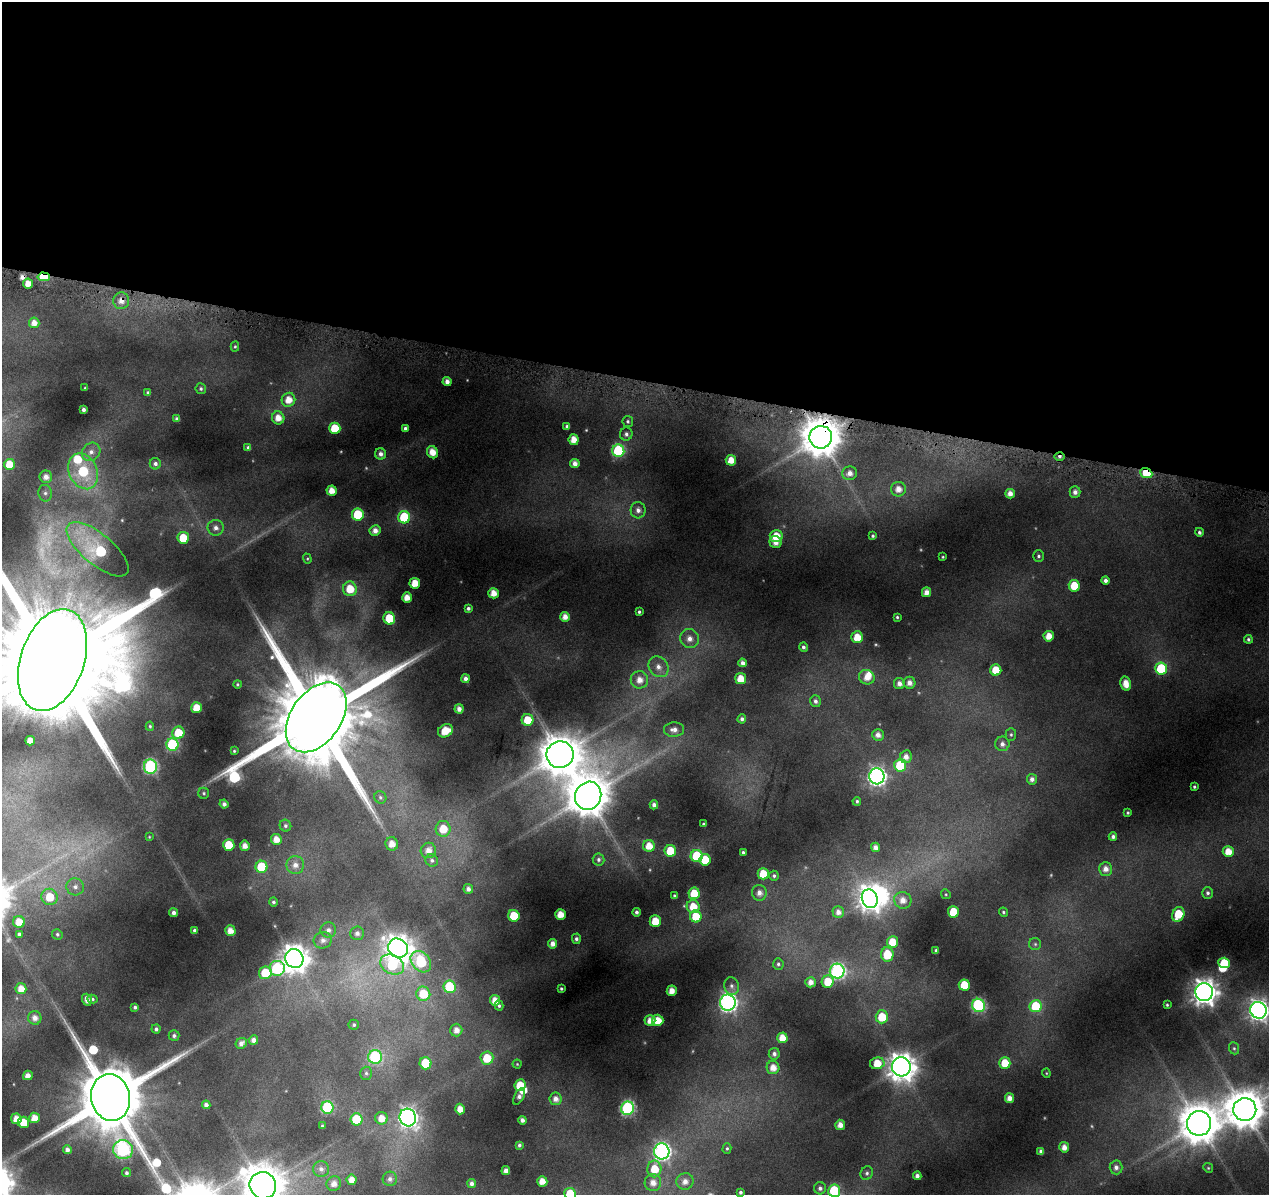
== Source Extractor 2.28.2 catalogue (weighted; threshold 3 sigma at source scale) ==
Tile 3 of 4 x 4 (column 3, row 1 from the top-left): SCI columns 2537-3803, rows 3809-5001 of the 5091 x 5324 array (HDU 1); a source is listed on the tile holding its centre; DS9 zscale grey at full resolution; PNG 1271 x 1197 px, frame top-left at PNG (2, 2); each listed source drawn as its Kron ellipse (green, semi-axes under 4 px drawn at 4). Shown black and unused: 32% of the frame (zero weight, under 4 of 8 exposures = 2% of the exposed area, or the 3 px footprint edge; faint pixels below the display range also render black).
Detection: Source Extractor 2.28.2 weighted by HDU 2 'WHT'; one run over the whole footprint, this tile lists its part. Background 0.093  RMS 0.0096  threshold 0.0392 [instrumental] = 3 sigma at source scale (4.09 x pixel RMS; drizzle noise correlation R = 1.36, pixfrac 0.8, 0.0396/0.0396 arcsec/px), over >= 5 px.
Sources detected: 288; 9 too faint to see at this stretch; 3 inside a brighter object's white glare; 1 cosmic-ray / hot-pixel residue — neither listed nor drawn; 2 inside a brighter listed object's ellipse — not listed separately; the other 273 listed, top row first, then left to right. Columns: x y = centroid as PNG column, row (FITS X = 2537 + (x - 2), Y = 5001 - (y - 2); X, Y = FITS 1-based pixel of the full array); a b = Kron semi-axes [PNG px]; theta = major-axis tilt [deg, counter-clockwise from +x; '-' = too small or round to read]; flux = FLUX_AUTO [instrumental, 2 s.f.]
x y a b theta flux
44 277 6 4 -4 42
28 284 5 5 - 9.7
121 301 8 8 - 7.6
34 323 5 5 - 7.5
235 346 5 4 - 1.3
447 382 4 4 - 5.2
85 388 3 2 - 0.79
201 389 5 5 - 1.9
148 393 4 3 - 1.9
288 400 7 6 - 12
83 410 4 3 - 3
278 418 6 6 - 9.7
177 419 4 4 - 2.4
628 421 5 5 - 1.9
567 426 4 3 - 2.1
335 428 6 5 - 27
405 428 4 4 - 2.5
626 434 6 6 - 2.9
821 437 11 11 - 2900
574 440 5 5 - 11
248 448 4 3 - 1.9
618 451 6 6 - 95
91 452 10 8 44 6.6
432 452 6 5 - 12
381 454 6 5 - 4.5
1059 457 5 3 - 2.3
731 460 5 5 - 12
9 464 5 5 - 15
155 464 6 5 - 2.8
575 464 5 4 - 5.9
83 471 19 14 -63 63
850 473 7 7 - 6.3
1146 473 6 4 -22 30
46 477 6 6 - 6.4
898 489 7 7 - 8.3
331 491 5 5 - 9.8
1075 492 6 5 - 4.5
45 493 8 7 - 3.4
1010 494 5 4 - 6.4
638 510 8 7 - 5.3
358 515 6 6 - 46
404 517 6 6 - 55
216 528 8 8 - 5.3
375 531 5 5 - 6.7
1199 532 4 4 - 2.4
776 536 6 6 - 16
873 536 3 3 - 1.4
183 538 6 5 - 21
776 542 6 6 - 8
98 549 38 15 -40 110
1038 556 6 5 - 1.8
943 557 3 2 - 0.88
307 559 5 4 - 1
1105 580 4 4 - 3.3
415 583 5 5 - 15
1074 586 6 5 - 24
350 589 7 7 - 20
926 592 5 4 - 6.5
493 593 5 5 - 10
407 598 5 5 - 10
468 608 4 3 - 2.4
639 612 3 3 - 1.5
565 617 5 5 - 7.6
897 617 3 3 - 1.2
389 618 6 5 - 31
1049 636 5 5 - 12
857 637 6 6 - 15
689 639 10 9 - 8.4
1248 639 4 4 - 1.7
803 647 5 4 - 2.5
53 660 53 31 71 53000
743 663 4 4 - 4.1
658 667 11 9 -52 7.9
1161 669 6 6 - 59
996 670 5 5 - 19
867 677 8 7 - 9.9
465 679 4 4 - 4
741 679 5 5 - 14
639 680 9 8 - 9.5
899 683 5 5 - 5.1
909 683 6 6 - 5.5
237 684 4 3 - 1.2
1126 684 7 5 -77 11
815 701 6 5 - 3
196 708 5 5 - 15
459 709 5 4 - 5.5
316 717 39 25 55 27000
742 719 4 4 - 2.6
528 720 6 6 - 22
150 726 4 4 - 1.3
674 730 10 7 3 5.8
445 731 8 6 32 18
178 733 6 6 - 23
878 735 6 5 - 5.2
1011 735 6 5 - 1.7
30 741 5 5 - 8.3
1002 744 7 7 - 4.4
172 745 6 6 - 92
234 751 4 3 - 1.2
560 755 14 13 - 3000
906 757 6 6 - 6.3
900 765 6 6 - 39
150 767 7 6 - 160
877 776 8 7 - 350
1032 779 5 5 - 4
1194 787 3 3 - 1.3
204 793 5 5 - 1.7
588 796 14 13 - 3500
380 797 6 5 - 1.7
857 801 4 4 - 1.7
224 804 4 4 - 3.8
654 805 4 4 - 3.9
1128 813 3 3 - 1.1
703 824 3 3 - 1.3
285 826 6 5 - 2
443 829 8 7 - 18
149 837 4 3 - 0.79
1113 837 4 4 - 3.1
276 839 5 5 - 9.4
392 844 7 6 - 8.8
229 845 6 5 - 28
245 846 5 5 - 7.3
649 846 6 5 - 13
875 847 5 4 - 5.6
428 850 8 7 - 8
670 851 6 5 - 24
743 852 3 3 - 1.7
1228 852 5 5 - 13
697 856 6 6 - 53
598 859 6 6 - 2.2
432 860 6 6 - 2.3
705 860 6 5 - 26
295 865 9 9 - 6.6
261 867 6 6 - 42
1106 869 7 6 - 6.7
763 874 5 5 - 22
774 876 5 4 - 2
75 887 9 8 - 5.2
468 889 5 4 - 4.2
694 893 6 5 - 23
759 893 8 7 - 5.9
1208 893 6 5 - 2.2
946 894 5 4 - 1.1
674 896 3 3 - 1.3
49 897 8 8 - 21
870 899 9 8 - 890
903 900 8 8 - 8.6
273 902 4 4 - 2.2
693 907 6 6 - 18
636 912 4 4 - 2.5
838 912 6 5 - 5.3
953 912 6 5 - 26
1003 912 5 4 - 1.4
174 913 4 4 - 3.7
560 914 5 5 - 12
1178 914 7 6 - 25
514 916 6 5 - 27
696 916 6 6 - 24
655 921 6 5 - 20
19 922 6 6 - 13
194 930 3 3 - 1.9
328 930 8 7 - 4.6
230 931 5 5 - 9.1
357 933 7 7 - 4.2
19 934 4 3 - 1.9
57 934 5 5 - 1.8
576 939 5 4 - 2.6
323 940 9 8 - 5.3
892 942 6 5 - 18
553 944 5 4 - 6.1
1035 944 6 6 - 1.7
398 948 10 9 - 1100
936 950 4 3 - 1.9
887 954 7 6 - 25
294 959 9 9 - 1300
421 962 12 9 -49 69
1224 963 6 5 - 26
392 964 12 9 -27 57
778 964 6 5 - 1.9
277 968 8 8 - 95
837 971 7 7 - 200
265 973 6 6 - 28
811 982 5 5 - 6.4
828 982 6 6 - 19
964 985 5 5 - 24
732 986 9 7 -74 3.8
450 987 6 6 - 54
21 989 5 5 - 10
561 989 3 3 - 1.3
672 991 5 5 - 9.5
1204 992 9 9 - 1000
423 994 7 7 - 29
93 999 5 4 - 1.3
87 1000 6 4 -71 5.8
495 1000 5 5 - 11
728 1003 8 8 - 330
978 1005 7 6 - 130
1167 1005 3 3 - 1.1
499 1006 5 4 - 1.7
1036 1006 6 6 - 45
135 1007 4 4 - 2.3
1258 1010 8 8 - 510
882 1017 6 6 - 27
35 1018 7 6 - 5.9
658 1020 6 5 - 15
650 1021 5 5 - 9.2
354 1025 5 5 - 1.9
156 1029 4 4 - 2.5
456 1030 6 6 - 7.1
174 1036 5 5 - 2.5
782 1038 5 5 - 12
253 1040 5 4 - 4.7
241 1043 6 5 - 4.9
1234 1048 6 5 - 1.7
774 1054 6 5 - 3.2
375 1057 7 7 - 100
487 1058 6 6 - 23
425 1063 6 6 - 36
877 1063 7 6 - 18
1005 1063 6 5 - 22
517 1064 4 4 - 0.92
901 1067 9 9 - 1400
773 1068 6 6 - 9.4
366 1073 6 5 - 2.1
1046 1073 4 4 - 0.94
28 1075 5 4 - 5.2
520 1085 6 5 - 23
519 1096 9 4 62 4.1
111 1098 23 19 -77 12000
1009 1098 5 4 - 6.7
555 1099 6 6 - 5.8
206 1105 4 4 - 3.9
327 1107 6 6 - 89
628 1108 6 6 - 160
460 1109 5 5 - 9.2
1245 1109 11 11 - 3000
408 1117 9 8 - 430
34 1118 5 5 - 11
381 1118 6 6 - 11
16 1119 5 5 - 10
357 1119 6 6 - 49
522 1120 4 4 - 3.7
23 1122 6 5 - 18
1199 1123 12 12 - 3000
840 1125 5 5 - 7.5
322 1126 3 3 - 1.1
519 1145 4 3 - 1.9
1064 1147 5 5 - 7.1
727 1148 5 4 - 1.4
67 1150 4 4 - 4.3
123 1150 10 9 - 180
662 1151 8 7 - 300
1041 1151 4 4 - 3.1
1116 1167 7 6 - 4.4
1208 1168 5 4 - 1.2
321 1169 8 8 - 4.6
654 1169 8 7 - 20
506 1171 4 4 - 5.6
126 1173 5 4 - 2
867 1173 7 6 - 2.4
917 1176 4 4 - 4
390 1179 7 7 - 3.7
352 1180 5 5 - 8.3
542 1181 5 5 - 9.8
685 1181 8 8 - 7.5
472 1183 4 4 - 3.9
653 1183 8 8 - 8.3
334 1184 7 7 - 6.5
263 1185 13 13 - 2700
820 1188 6 6 - 2.9
834 1191 6 6 - 51
740 1192 4 3 - 2
570 1194 6 6 - 34
Overlapping masked pixels (flux is a lower limit): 5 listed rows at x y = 44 277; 121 301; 821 437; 1059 457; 1146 473
Isophote crosses this tile's border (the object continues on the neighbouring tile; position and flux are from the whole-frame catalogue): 6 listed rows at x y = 53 660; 1258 1010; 1245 1109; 263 1185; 834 1191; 570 1194